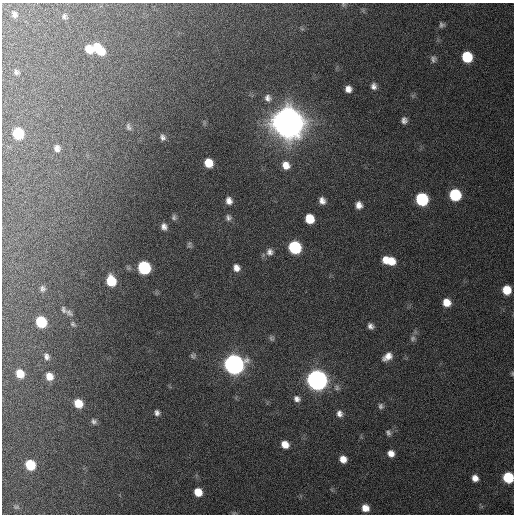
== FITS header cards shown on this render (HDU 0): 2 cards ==
NAXIS1  =                  512 / Axis length
NAXIS2  =                  512 / Axis length

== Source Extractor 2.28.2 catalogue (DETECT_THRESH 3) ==
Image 512 x 512 px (HDU 0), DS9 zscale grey, 1 PNG px = 1 image px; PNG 516 x 516 px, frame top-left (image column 1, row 512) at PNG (2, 3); no overlay
Background 180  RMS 13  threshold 39.8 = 3 sigma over >= 5 px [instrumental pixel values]
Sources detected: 72; all 72 listed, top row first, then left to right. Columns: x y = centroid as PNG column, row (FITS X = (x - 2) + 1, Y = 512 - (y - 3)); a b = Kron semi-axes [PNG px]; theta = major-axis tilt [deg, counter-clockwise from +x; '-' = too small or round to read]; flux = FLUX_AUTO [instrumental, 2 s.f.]
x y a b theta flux
343 4 7 6 - 1.6e+03
14 14 8 6 -66 3.2e+03
64 16 7 7 - 2.3e+03
442 25 7 6 - 2.4e+03
89 49 8 7 - 1.4e+04
99 49 15 8 -47 2.0e+04
467 57 8 7 - 4.0e+04
433 59 9 8 - 3.1e+03
16 72 5 4 - 2.2e+03
374 86 8 7 - 4.1e+03
348 89 6 6 - 5.8e+03
268 98 10 8 -63 4.6e+03
404 120 7 6 - 3.7e+03
288 122 11 10 - 3.8e+06
129 127 9 6 -70 2.6e+03
18 133 8 7 - 4.2e+04
163 137 8 7 - 3.3e+03
57 148 8 7 - 4.2e+03
208 163 8 7 - 1.6e+04
286 165 10 9 - 9.3e+03
455 195 8 8 - 5.8e+04
422 199 9 8 - 8.2e+04
229 201 8 7 - 5.2e+03
322 201 8 6 -64 5.3e+03
359 205 7 6 - 5.9e+03
174 217 8 6 -90 2.4e+03
228 218 8 7 - 3.1e+03
310 219 8 7 - 2.0e+04
164 227 8 7 - 4.6e+03
189 243 8 6 46 2.1e+03
295 247 9 8 - 8.6e+04
270 252 9 9 - 4.4e+03
385 260 8 6 80 9.0e+03
391 261 9 9 - 1.2e+04
144 267 9 8 - 9.2e+04
236 268 8 7 - 5.9e+03
111 281 9 7 -74 2.8e+04
43 289 8 7 - 3.0e+03
507 290 8 7 - 1.7e+04
447 302 8 7 - 1.1e+04
63 310 10 6 -75 2.4e+03
69 313 12 7 -37 2.8e+03
41 322 8 7 - 4.8e+04
73 324 8 5 -51 1.8e+03
371 326 6 5 - 3.7e+03
272 338 8 6 -72 2.1e+03
413 338 9 8 - 2.9e+03
46 356 9 6 -68 3.5e+03
193 356 7 7 - 2.1e+03
387 357 11 7 36 8.0e+03
234 364 9 9 - 7.0e+05
512 373 6 4 -90 1.1e+03
20 374 7 6 - 1.5e+04
49 376 8 7 - 9.2e+03
317 380 9 9 - 8.1e+05
337 387 9 8 - 3.8e+03
297 399 9 8 - 4.4e+03
78 403 8 7 - 1.8e+04
381 406 8 7 - 2.8e+03
157 413 6 6 - 3.1e+03
339 414 9 8 - 4.8e+03
94 421 8 7 - 2.8e+03
388 433 9 6 -70 2.8e+03
285 444 8 7 - 9.8e+03
391 453 7 7 - 6.5e+03
343 459 7 6 - 8.2e+03
30 465 8 7 - 3.7e+04
508 477 8 7 - 4.5e+04
475 478 7 6 - 6.4e+03
198 492 8 7 - 1.5e+04
16 507 7 5 11 1.7e+03
365 508 7 6 - 8.6e+03
At the frame edge (FLAGS 8, measured only in part): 3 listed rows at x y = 343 4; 512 373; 508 477